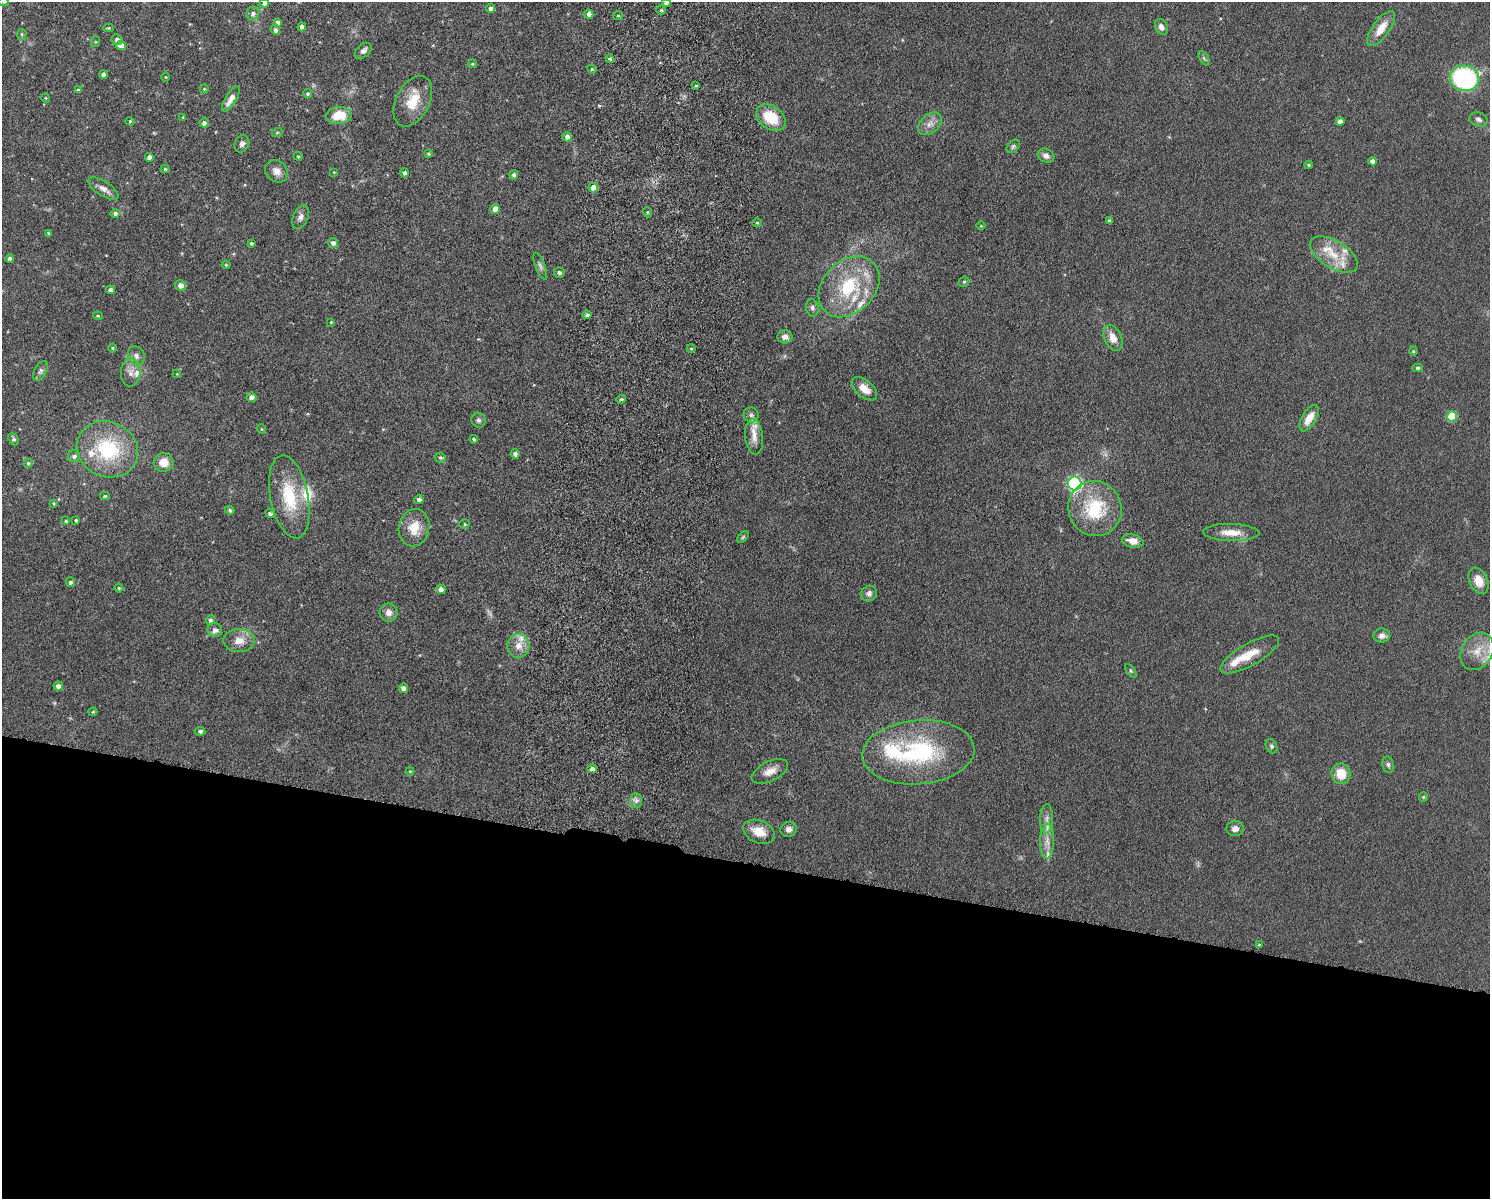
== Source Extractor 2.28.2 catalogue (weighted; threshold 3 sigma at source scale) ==
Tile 11 of 3 x 4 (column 2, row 4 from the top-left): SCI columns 1662-3149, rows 15-1211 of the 4926 x 4817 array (HDU 1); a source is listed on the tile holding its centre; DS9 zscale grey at full resolution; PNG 1492 x 1201 px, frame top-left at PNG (2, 2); each listed source drawn as its Kron ellipse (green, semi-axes under 4 px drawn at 4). Shown black and unused: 28% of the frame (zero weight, under 6 of 12 exposures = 3% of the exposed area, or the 3 px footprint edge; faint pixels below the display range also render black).
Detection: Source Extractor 2.28.2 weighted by HDU 2 'WHT'; one run over the whole footprint, this tile lists its part. Background 0.0569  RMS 0.0042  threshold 0.0174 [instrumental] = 3 sigma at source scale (4.09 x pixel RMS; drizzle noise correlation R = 1.36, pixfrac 0.8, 0.05/0.05 arcsec/px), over >= 5 px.
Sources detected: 172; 1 too faint to see at this stretch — neither listed nor drawn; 15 inside a brighter listed object's ellipse — not listed separately; the other 156 listed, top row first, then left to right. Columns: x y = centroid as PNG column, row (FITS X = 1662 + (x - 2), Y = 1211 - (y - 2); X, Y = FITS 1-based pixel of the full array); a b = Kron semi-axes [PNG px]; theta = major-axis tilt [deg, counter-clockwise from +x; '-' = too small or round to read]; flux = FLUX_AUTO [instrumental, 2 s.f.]
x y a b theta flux
4 2 5 4 - 0.48
264 3 4 4 - 1.3
666 3 4 4 - 1.8
490 8 4 4 - 1.5
661 10 5 5 - 0.58
253 13 7 6 - 1.4
589 14 4 4 - 2.9
618 15 5 3 - 0.51
278 22 4 3 - 0.9
302 27 4 4 - 2.2
1161 27 8 6 -61 2.2
108 28 5 4 - 0.47
1381 28 21 8 54 5.9
275 30 5 4 - 1.2
22 34 5 5 - 0.57
117 40 6 5 - 1.7
95 42 5 3 - 0.44
121 45 5 4 - 3.5
363 51 9 6 42 1.6
1204 58 8 4 -55 0.69
610 59 4 4 - 0.9
472 64 4 3 - 0.5
592 69 4 4 - 0.42
103 75 4 4 - 1.9
166 77 5 3 - 0.34
1465 78 15 12 -11 61
696 86 4 3 - 0.53
204 89 4 4 - 0.46
78 90 4 4 - 0.82
307 94 4 4 - 0.76
46 98 5 3 - 0.34
231 99 14 5 58 3.2
413 101 27 16 63 9.6
339 115 13 8 3 8.5
183 117 4 3 - 0.33
771 117 16 11 -37 13
1478 119 9 7 -21 1.4
130 121 4 4 - 0.42
1340 121 4 4 - 1.9
204 123 4 4 - 1.6
930 124 13 9 41 3
277 133 6 3 21 0.47
567 137 5 4 - 2.4
242 144 9 7 67 1.4
1013 146 7 5 46 0.81
428 154 3 3 - 0.49
298 156 4 4 - 0.41
1046 156 9 6 -28 1.9
149 157 4 4 - 2.2
1373 161 4 4 - 1.7
1309 165 4 3 - 0.61
165 169 4 4 - 0.58
276 171 12 10 -42 2.9
334 172 3 3 - 0.27
405 173 4 4 - 1.3
514 175 4 4 - 1.1
593 187 5 4 - 3.3
103 188 17 7 -32 2.8
495 209 5 4 - 3.4
647 212 5 3 - 0.44
115 213 5 4 - 1.2
300 217 12 7 68 1.9
1110 221 4 3 - 1.3
757 223 5 4 - 0.48
981 226 4 3 - 0.31
48 233 4 4 - 0.57
251 243 3 3 - 0.73
333 243 5 5 - 1.7
1334 255 27 13 -32 9.4
10 258 4 4 - 1.2
226 265 4 3 - 0.46
540 266 14 5 -69 1.2
559 272 5 5 - 0.85
964 282 6 4 42 0.56
180 285 5 5 - 2.4
849 287 34 26 44 27
111 290 4 4 - 1.8
812 308 9 6 -81 1.2
587 315 4 4 - 1.2
98 316 5 3 - 0.4
331 322 4 4 - 0.35
785 337 7 6 - 2
1113 338 14 8 -66 4.3
113 348 4 4 - 0.45
691 349 4 3 - 0.4
1413 351 4 4 - 0.39
136 356 10 8 -63 1.9
1418 368 5 4 - 0.65
41 371 10 6 58 1.3
131 372 14 9 87 3.2
177 374 4 3 - 0.29
864 389 15 8 -41 4.9
251 397 5 4 - 1.7
621 399 5 3 - 0.58
751 415 7 7 - 1.3
1452 416 5 5 - 13
1309 418 15 7 59 4.7
478 420 7 7 - 1
261 429 5 3 - 0.33
754 437 18 9 -83 4
13 439 6 4 -65 0.88
474 439 4 4 - 0.63
107 449 31 27 -25 31
515 454 4 4 - 1.6
74 456 6 6 - 1.3
440 458 5 5 - 0.72
164 462 10 9 - 5.3
28 463 4 4 - 0.67
1075 484 7 7 - 71
105 496 5 4 - 0.65
289 497 42 19 -79 19
419 500 4 4 - 1.5
54 503 4 3 - 0.45
1095 508 28 26 -65 24
230 510 4 4 - 0.85
270 514 5 4 - 1.3
76 520 3 3 - 0.62
66 521 4 3 - 0.53
464 524 5 4 - 0.55
414 528 19 15 77 7.9
1231 532 28 8 -1 5.6
743 537 7 4 45 0.63
1133 541 11 6 -11 3.4
1479 581 14 9 -66 5
70 582 5 4 - 1.1
119 588 4 4 - 0.53
441 589 5 4 - 2.1
869 593 8 7 - 1.5
388 612 9 9 - 2.5
210 620 5 4 - 1.1
215 630 7 6 - 1.8
1382 636 8 7 - 2
239 641 16 11 -1 4.6
518 646 12 11 - 4
1477 651 20 15 60 7.6
1250 654 33 11 29 8.4
1131 671 8 4 -54 0.63
58 686 5 4 - 2.1
404 688 5 4 - 2.3
93 712 4 3 - 0.46
200 731 5 4 - 0.89
1271 746 7 5 -63 0.83
918 752 56 32 5 46
1388 765 8 5 -79 0.99
592 769 5 4 - 1.7
410 771 4 4 - 0.36
770 771 19 10 26 4
1341 774 10 9 - 7.5
1423 797 5 4 - 0.42
636 801 7 6 - 1.3
1047 819 15 6 88 2.5
788 829 8 7 - 1.8
1235 829 8 7 - 2.1
759 832 16 11 -23 6.3
1047 841 17 7 89 3.9
1259 945 4 4 - 0.57
Isophote crosses this tile's border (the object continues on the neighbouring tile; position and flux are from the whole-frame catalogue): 3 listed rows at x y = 4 2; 264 3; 666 3